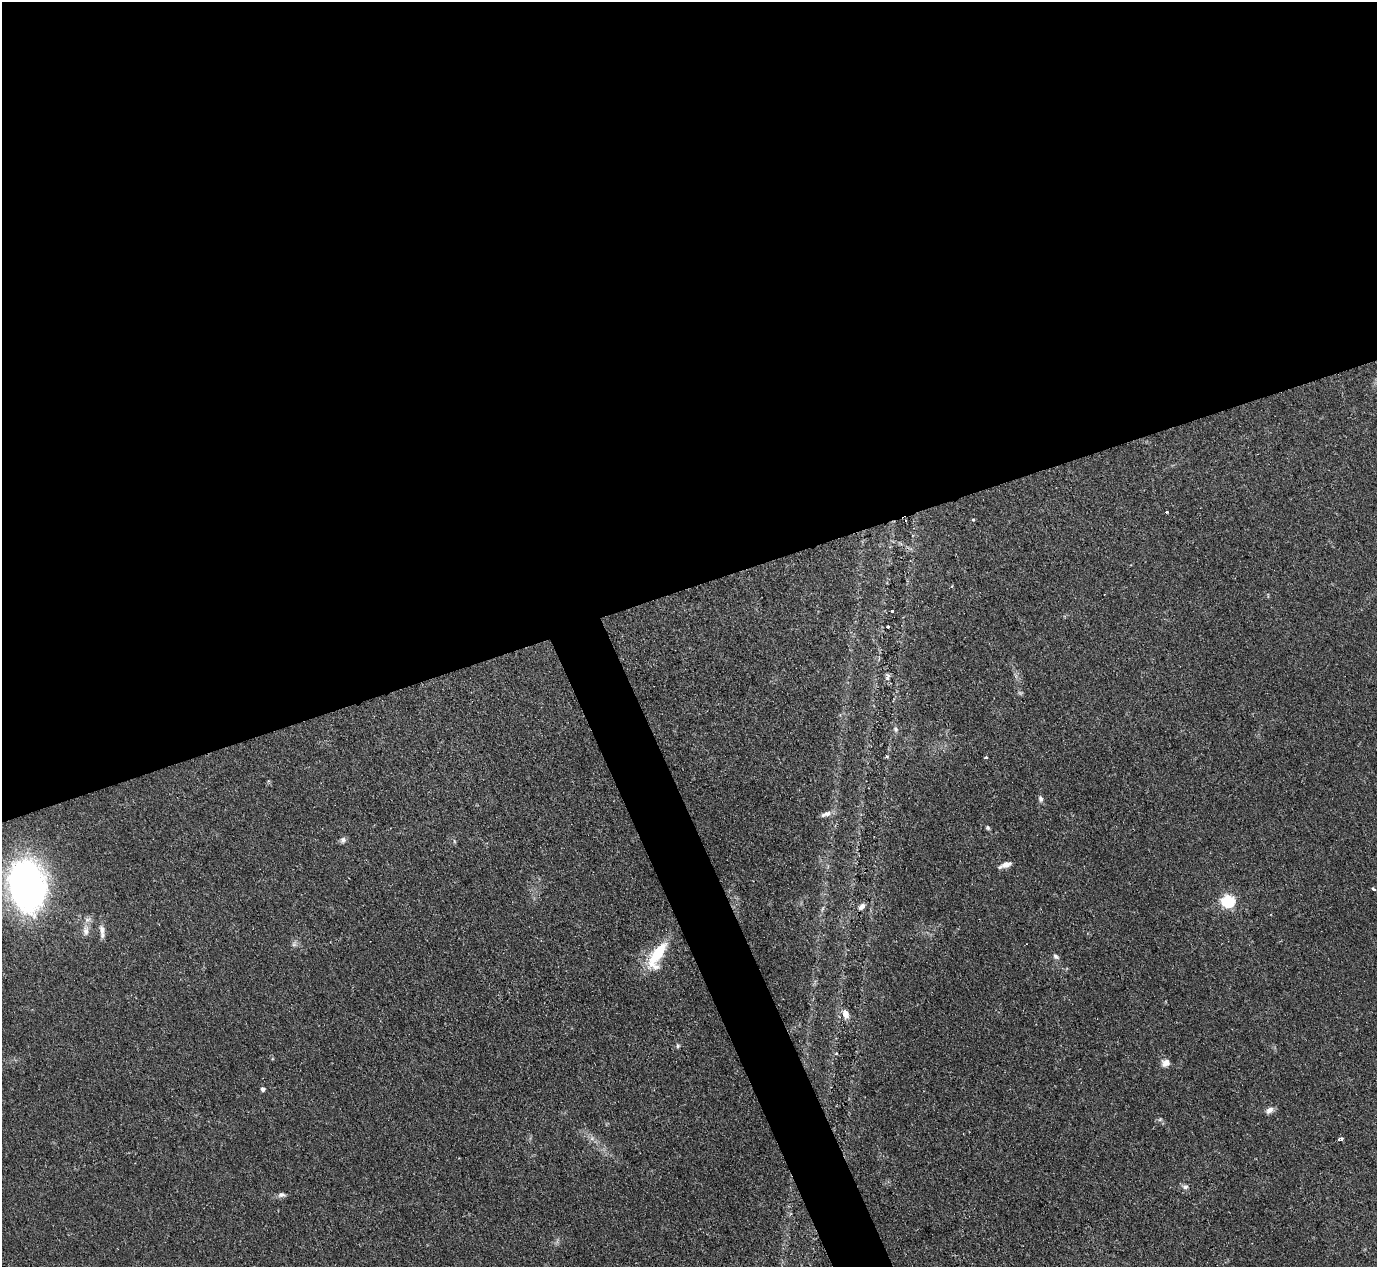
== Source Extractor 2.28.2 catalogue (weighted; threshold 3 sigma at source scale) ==
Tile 2 of 4 x 4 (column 2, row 1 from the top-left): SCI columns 1376-2750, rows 3947-5211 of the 5506 x 5493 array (HDU 1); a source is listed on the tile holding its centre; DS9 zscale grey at full resolution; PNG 1379 x 1269 px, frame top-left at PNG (2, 2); no overlay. Shown black and unused: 49% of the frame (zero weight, under 2 of 3 exposures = <1% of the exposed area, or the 3 px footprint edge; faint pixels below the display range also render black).
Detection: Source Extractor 2.28.2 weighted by HDU 2 'WHT'; one run over the whole footprint, this tile lists its part. Background 0.0744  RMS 0.0056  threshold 0.025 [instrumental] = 3 sigma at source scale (4.5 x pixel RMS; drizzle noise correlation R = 1.50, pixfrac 1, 0.05/0.05 arcsec/px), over >= 5 px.
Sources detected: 34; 1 too faint to see at this stretch — not listed; the other 33 listed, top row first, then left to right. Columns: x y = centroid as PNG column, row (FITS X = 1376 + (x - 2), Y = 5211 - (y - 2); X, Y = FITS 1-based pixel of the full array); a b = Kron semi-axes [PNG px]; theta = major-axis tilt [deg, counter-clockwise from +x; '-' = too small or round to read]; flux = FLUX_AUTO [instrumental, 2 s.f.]
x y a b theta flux
1167 512 3 3 - 0.65
973 519 3 3 - 1.1
892 611 3 3 - 1.1
888 626 3 3 - 0.89
887 677 10 5 62 1.9
895 729 8 6 -86 1.6
887 756 6 3 -46 0.7
986 757 3 3 - 0.74
1040 799 9 6 -76 1.6
826 814 16 6 19 3
988 828 5 5 - 0.94
343 840 8 7 - 1.8
1005 865 13 6 21 3.8
26 886 50 35 -81 180
1373 888 5 3 - 0.83
1228 901 6 6 - 79
862 906 9 6 44 2.6
102 930 15 7 -80 3.5
86 931 16 8 85 4.5
294 944 7 6 - 1.5
657 955 38 14 61 23
1056 956 8 6 -42 1.6
845 1013 11 7 -71 5
678 1046 5 5 - 1
836 1053 5 3 - 0.54
1166 1063 11 9 23 3.5
262 1089 5 4 - 1.9
1269 1110 11 7 36 2.9
1160 1119 6 4 19 0.87
592 1138 7 5 46 1.4
1341 1139 4 3 - 6
1185 1187 7 6 - 1.8
282 1195 10 6 -1 2